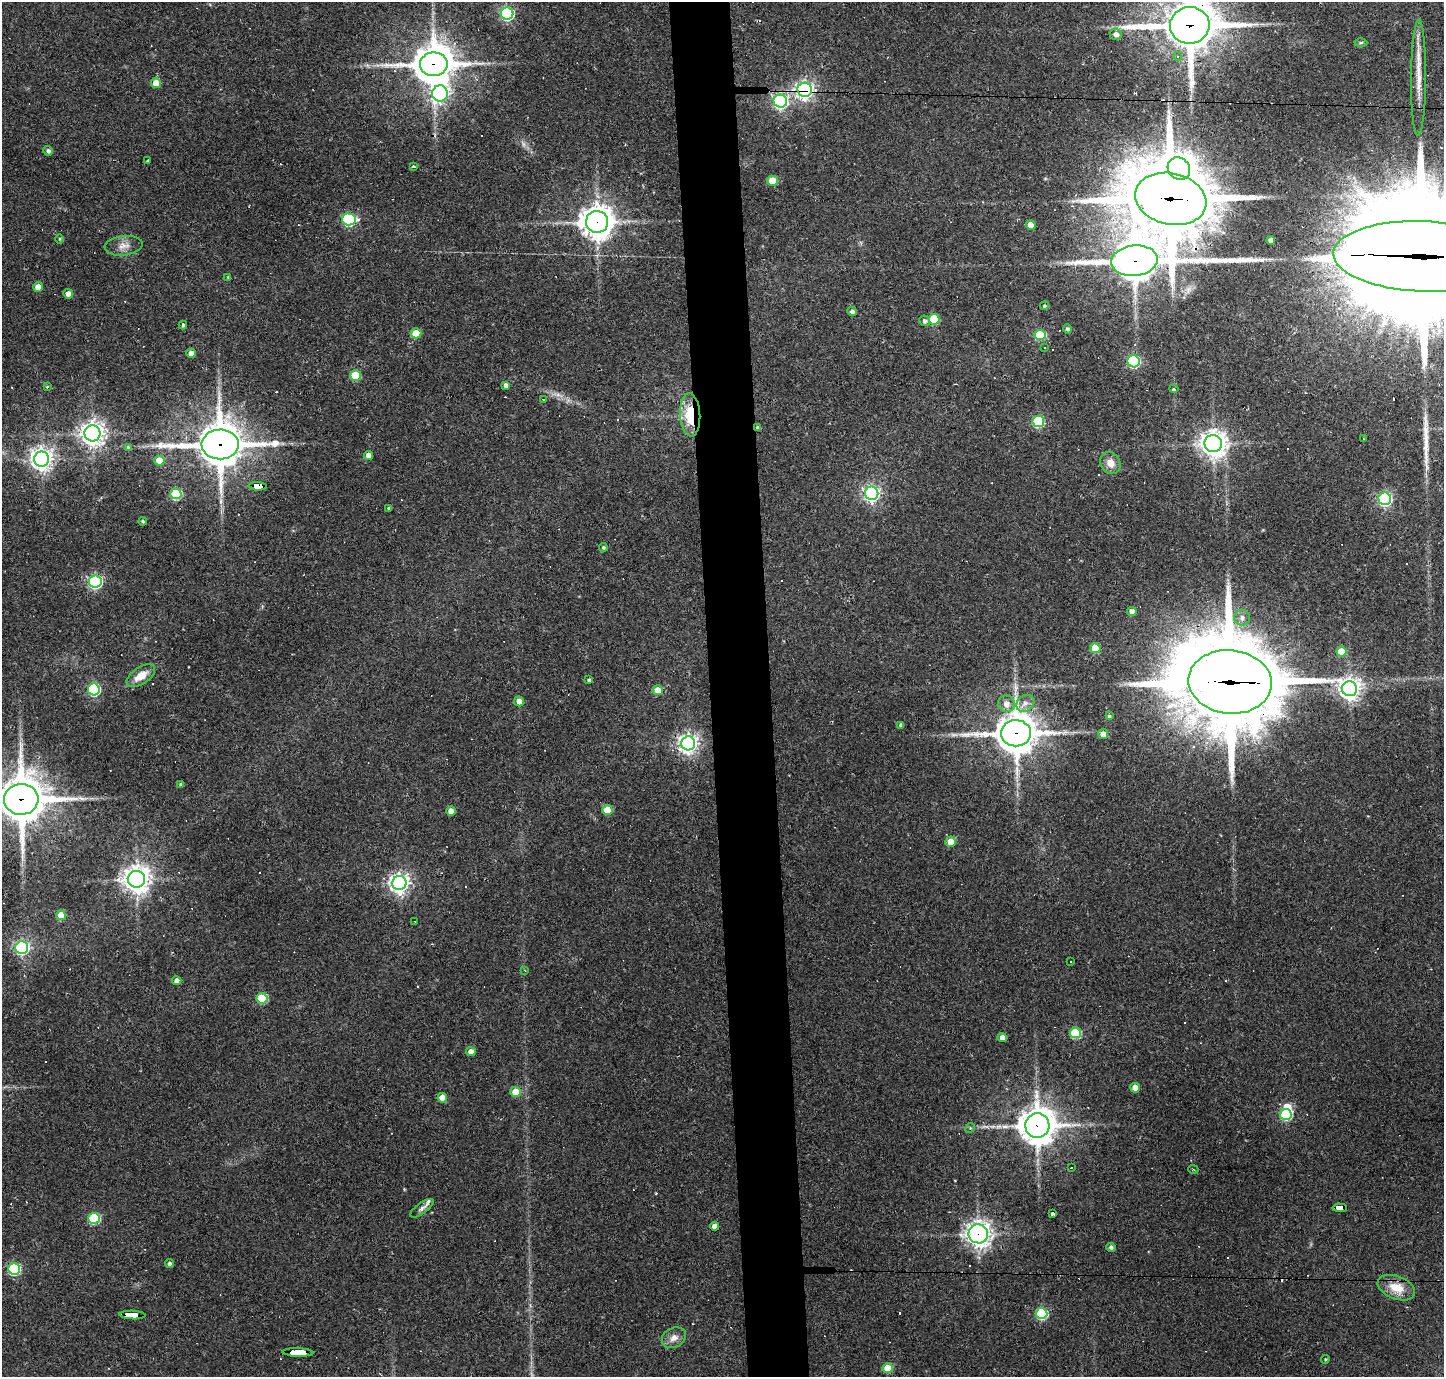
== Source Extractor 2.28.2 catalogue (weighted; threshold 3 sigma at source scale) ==
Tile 5 of 3 x 3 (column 2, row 2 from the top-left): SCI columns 1444-2885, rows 1467-2841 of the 4328 x 4305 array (HDU 1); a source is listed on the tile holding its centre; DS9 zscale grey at full resolution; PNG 1446 x 1379 px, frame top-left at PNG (2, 2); each listed source drawn as its Kron ellipse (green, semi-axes under 4 px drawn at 4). Shown black and unused: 4% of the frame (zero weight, under 2 of 3 exposures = <1% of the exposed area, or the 3 px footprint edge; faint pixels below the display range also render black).
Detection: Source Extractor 2.28.2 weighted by HDU 2 'WHT'; one run over the whole footprint, this tile lists its part. Background 0.085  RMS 0.0059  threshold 0.0266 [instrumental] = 3 sigma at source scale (4.5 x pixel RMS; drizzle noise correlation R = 1.50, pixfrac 1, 0.05/0.05 arcsec/px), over >= 5 px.
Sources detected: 159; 2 too faint to see at this stretch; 1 inside a brighter object's white glare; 31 cosmic-ray / hot-pixel residue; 1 long thin detection or spike segment (spike, bleed or trail) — neither listed nor drawn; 1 inside a brighter listed object's ellipse — not listed separately; the other 123 listed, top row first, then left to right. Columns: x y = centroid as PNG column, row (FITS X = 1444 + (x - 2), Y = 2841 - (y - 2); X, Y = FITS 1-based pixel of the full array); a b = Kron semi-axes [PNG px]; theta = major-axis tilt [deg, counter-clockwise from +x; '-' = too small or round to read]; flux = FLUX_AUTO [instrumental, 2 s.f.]
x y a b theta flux
507 14 6 6 - 120
1190 25 20 18 9 2600
1116 34 6 5 - 2.8
1361 43 6 4 2 0.93
1178 57 4 3 - 1.2
434 64 14 12 0 1700
1419 77 58 7 90 14
156 83 5 5 - 11
805 90 7 7 - 210
440 93 8 8 - 190
780 101 7 6 - 150
48 151 5 4 - 1.9
148 161 3 2 - 1.1
414 167 3 3 - 1.4
1179 168 12 10 -44 500
773 181 5 5 - 16
1171 199 36 25 -13 5800
349 219 7 6 - 86
597 222 11 11 - 870
1031 225 5 5 - 11
60 239 5 3 - 0.61
1271 240 4 4 - 3.8
124 246 19 9 7 5.4
1423 256 90 35 -2 32000
1134 261 23 15 6 1600
228 277 4 4 - 0.55
38 287 5 4 - 7.5
68 294 5 4 - 4.5
1044 306 4 4 - 0.99
852 311 5 4 - 2
934 319 5 5 - 28
925 321 5 5 - 2
183 325 4 3 - 1.3
1067 329 4 4 - 1.5
416 333 5 5 - 16
1040 335 5 5 - 25
1045 348 3 3 - 0.87
191 353 5 4 - 4.5
1134 361 6 6 - 69
355 376 5 5 - 27
506 385 4 4 - 2.5
47 387 3 3 - 0.8
1174 389 4 3 - 0.62
543 399 3 2 - 0.99
690 415 21 10 -87 24
1038 421 6 5 - 53
758 428 4 4 - 2.1
92 433 8 8 - 490
1364 439 3 2 - 0.41
220 444 18 15 2 2100
1213 444 9 8 - 640
128 447 4 4 - 0.67
368 455 4 4 - 4.1
42 459 7 7 - 450
159 461 5 5 - 13
1110 463 11 10 - 5.7
258 486 9 4 -1 160
872 493 7 6 - 190
176 494 5 5 - 36
1385 499 6 6 - 120
389 508 3 3 - 1.2
143 521 4 4 - 1.3
603 547 4 4 - 0.95
95 582 6 6 - 110
1132 611 5 4 - 3.3
1242 618 8 8 - 2.5
1095 648 5 5 - 18
1341 651 5 5 - 13
141 676 16 8 34 8.4
589 680 4 3 - 1.1
1230 682 42 31 -6 9300
94 689 6 6 - 74
1350 689 7 7 - 430
658 690 5 4 - 8.8
519 701 5 5 - 4.6
1025 703 9 7 37 3.5
1006 704 8 8 - 4
1109 716 4 3 - 0.93
901 725 4 4 - 1.7
1016 733 15 13 -1 1500
1103 734 5 5 - 5
688 743 7 7 - 310
181 784 4 4 - 1.4
21 799 17 15 5 2500
607 810 5 5 - 16
451 811 5 4 - 6.3
950 842 5 5 - 7.7
136 879 8 8 - 610
399 883 7 7 - 320
61 915 5 5 - 13
415 921 2 2 - 0.38
22 948 6 6 - 130
1070 961 3 3 - 1.8
525 970 4 3 - 0.47
177 981 5 4 - 4.1
262 998 5 5 - 35
1075 1033 5 5 - 36
1002 1038 5 4 - 3.7
471 1052 5 4 - 4.9
1135 1088 5 4 - 9
516 1092 5 5 - 14
442 1098 5 5 - 9.1
1286 1115 6 5 - 46
1037 1125 12 12 - 1200
970 1128 5 4 - 0.79
1071 1168 2 2 - 0.6
1193 1169 5 3 - 0.64
422 1208 14 5 36 2.2
1340 1208 7 4 -1 48
1052 1214 3 3 - 3.8
94 1218 6 5 - 43
714 1226 4 4 - 4.2
978 1234 10 9 - 410
1111 1247 4 4 - 1.7
169 1263 4 4 - 1.5
14 1269 6 6 - 60
1396 1288 19 11 -21 13
1042 1313 6 5 - 48
132 1315 13 4 -2 130
674 1338 13 9 27 4.6
298 1352 15 3 -2 180
1325 1359 4 3 - 0.65
888 1368 5 5 - 16
Overlapping masked pixels (flux is a lower limit): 19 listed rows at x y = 1190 25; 434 64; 805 90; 1171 199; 597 222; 1423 256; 1134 261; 690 415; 758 428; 220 444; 258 486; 1230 682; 1016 733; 21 799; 1037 1125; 1340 1208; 978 1234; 132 1315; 298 1352
Isophote crosses this tile's border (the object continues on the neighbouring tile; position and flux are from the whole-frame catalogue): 3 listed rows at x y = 1190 25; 1423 256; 21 799